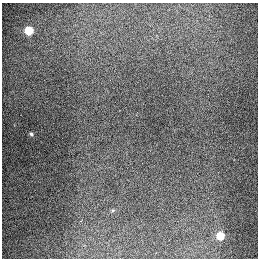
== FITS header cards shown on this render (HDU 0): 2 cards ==
NAXIS1  =                  256
NAXIS2  =                  256

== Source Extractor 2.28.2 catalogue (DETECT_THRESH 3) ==
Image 256 x 256 px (HDU 0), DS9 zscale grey, 1 PNG px = 1 image px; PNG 260 x 260 px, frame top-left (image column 1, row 256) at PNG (2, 3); no overlay
Background 1300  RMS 27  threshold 79.8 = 3 sigma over >= 5 px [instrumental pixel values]
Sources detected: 4; all 4 listed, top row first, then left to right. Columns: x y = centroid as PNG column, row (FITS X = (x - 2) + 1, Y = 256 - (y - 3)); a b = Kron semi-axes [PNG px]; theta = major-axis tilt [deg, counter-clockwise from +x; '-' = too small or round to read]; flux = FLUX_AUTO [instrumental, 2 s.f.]
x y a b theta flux
28 30 5 5 - 94000
31 134 4 4 - 2800
80 221 3 2 - 1700
220 236 5 5 - 70000